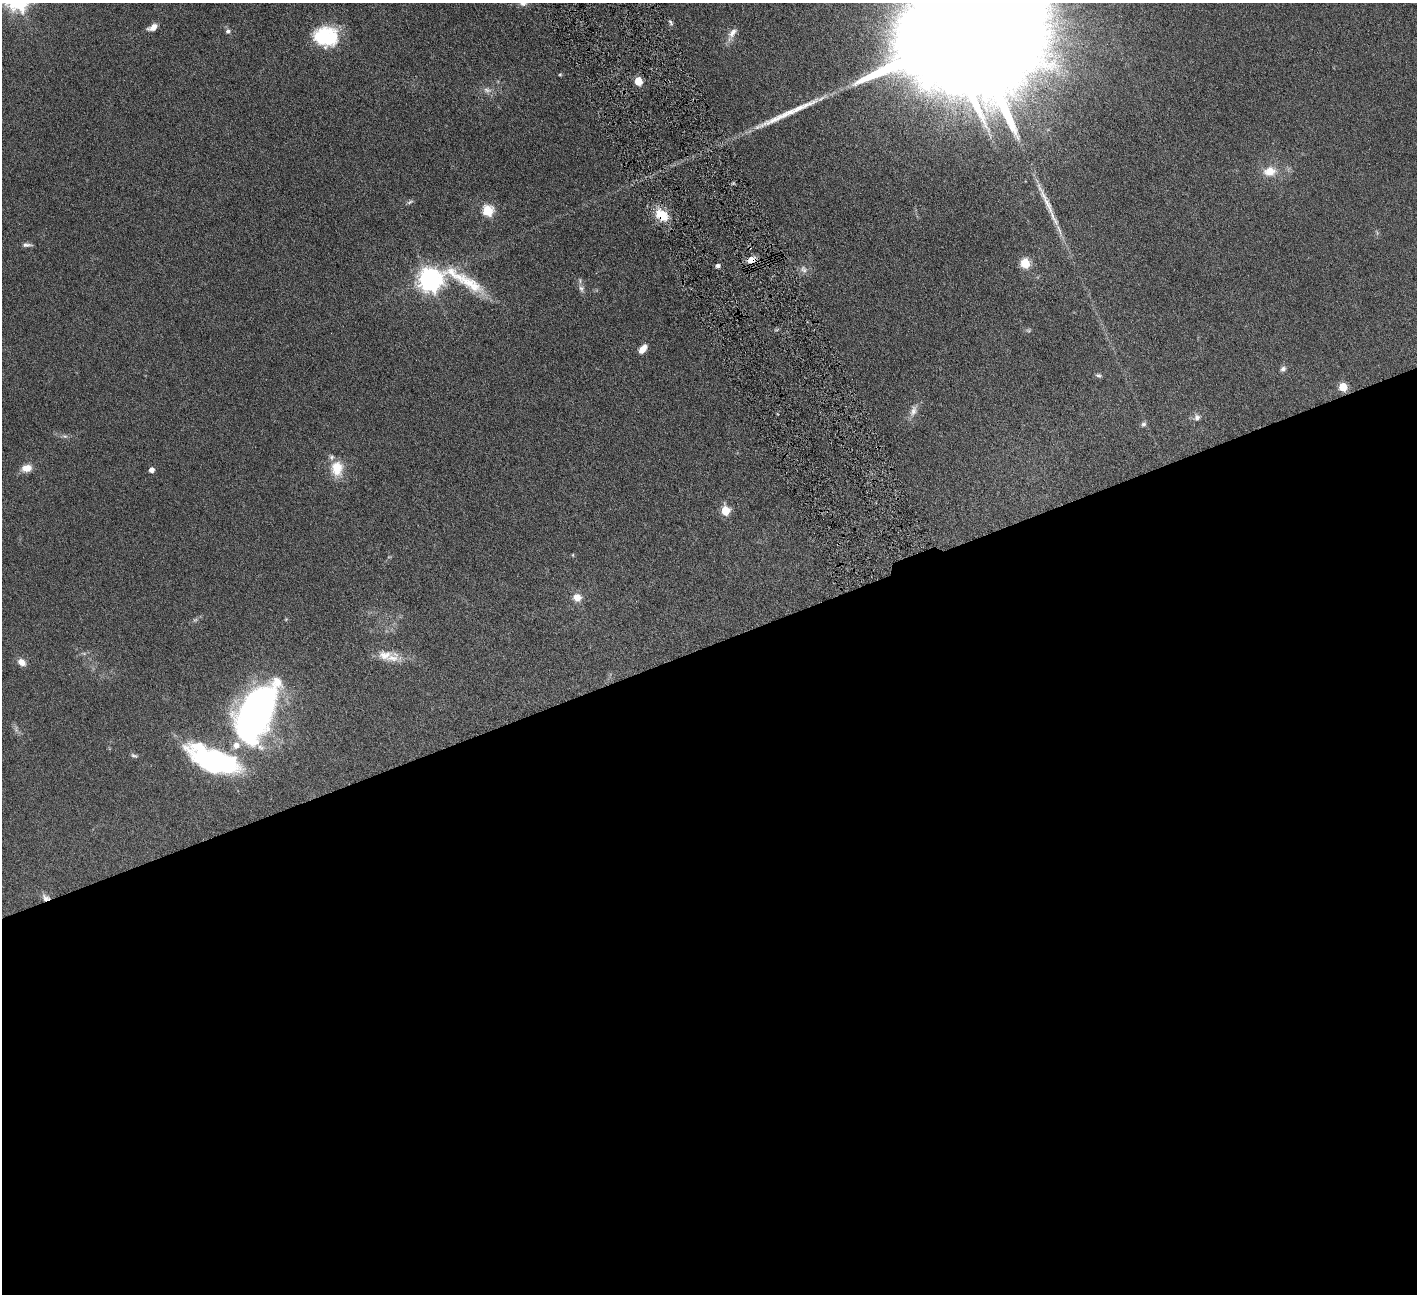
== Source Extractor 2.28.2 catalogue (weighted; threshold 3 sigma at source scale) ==
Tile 15 of 4 x 4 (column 3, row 4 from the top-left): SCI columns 2834-4248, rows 297-1588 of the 5666 x 5629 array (HDU 1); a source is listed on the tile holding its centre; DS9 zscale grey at full resolution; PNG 1419 x 1296 px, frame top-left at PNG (2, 3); no overlay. Shown black and unused: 50% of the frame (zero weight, under 4 of 8 exposures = <1% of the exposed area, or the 3 px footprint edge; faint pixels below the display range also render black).
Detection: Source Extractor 2.28.2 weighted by HDU 2 'WHT'; one run over the whole footprint, this tile lists its part. Background 0.128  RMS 0.0061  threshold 0.0249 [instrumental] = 3 sigma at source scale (4.09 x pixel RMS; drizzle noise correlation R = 1.36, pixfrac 0.8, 0.05/0.05 arcsec/px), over >= 5 px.
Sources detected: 51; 2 too faint to see at this stretch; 1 cosmic-ray / hot-pixel residue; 2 long thin detections or spike segments (spike, bleed or trail) — not listed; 3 inside a brighter listed object's ellipse — not listed separately; the other 43 listed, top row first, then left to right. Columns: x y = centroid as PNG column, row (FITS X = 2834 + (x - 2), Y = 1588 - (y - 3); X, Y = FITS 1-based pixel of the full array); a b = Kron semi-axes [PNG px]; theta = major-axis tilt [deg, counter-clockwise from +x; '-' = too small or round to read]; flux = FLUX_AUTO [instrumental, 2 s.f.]
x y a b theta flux
523 3 11 7 3 2.1
671 22 8 5 -60 1.2
153 27 11 6 26 4
228 31 7 7 - 1.6
967 33 88 24 22 82000
732 34 20 8 60 4.5
326 36 28 22 -6 33
560 74 4 4 - 0.64
638 81 5 5 - 19
487 90 13 8 -20 3.1
1270 171 15 11 9 8.9
410 202 9 5 25 1.2
488 211 6 6 - 43
662 215 17 12 -37 12
27 245 13 5 0 1.8
751 260 10 7 23 5.1
1025 263 5 5 - 32
718 266 4 4 - 2.1
804 269 12 10 -41 2.8
430 280 21 9 -3 480
581 289 9 8 - 2.2
643 349 11 6 50 4.9
1283 369 7 6 - 1.8
1099 375 8 4 -22 1
1343 387 5 5 - 19
913 411 16 9 70 4.2
1197 417 10 8 77 2.4
1143 424 7 6 - 1.4
65 436 8 5 -19 1.4
27 468 11 8 11 5.8
337 468 21 15 -89 12
152 470 5 5 - 3.4
725 511 6 5 - 19
573 555 5 3 - 0.48
577 597 11 9 -16 5.2
84 653 7 4 -1 0.98
385 655 27 14 4 8.5
22 662 9 7 -37 4.2
256 713 49 24 68 370
16 729 9 5 -89 1.6
134 756 10 4 -19 1.2
213 760 54 22 -23 100
45 897 12 9 -37 3.2
Overlapping masked pixels (flux is a lower limit): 3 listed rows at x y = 662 215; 751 260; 45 897
Isophote crosses this tile's border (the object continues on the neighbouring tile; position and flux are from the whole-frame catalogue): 2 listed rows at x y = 523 3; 967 33